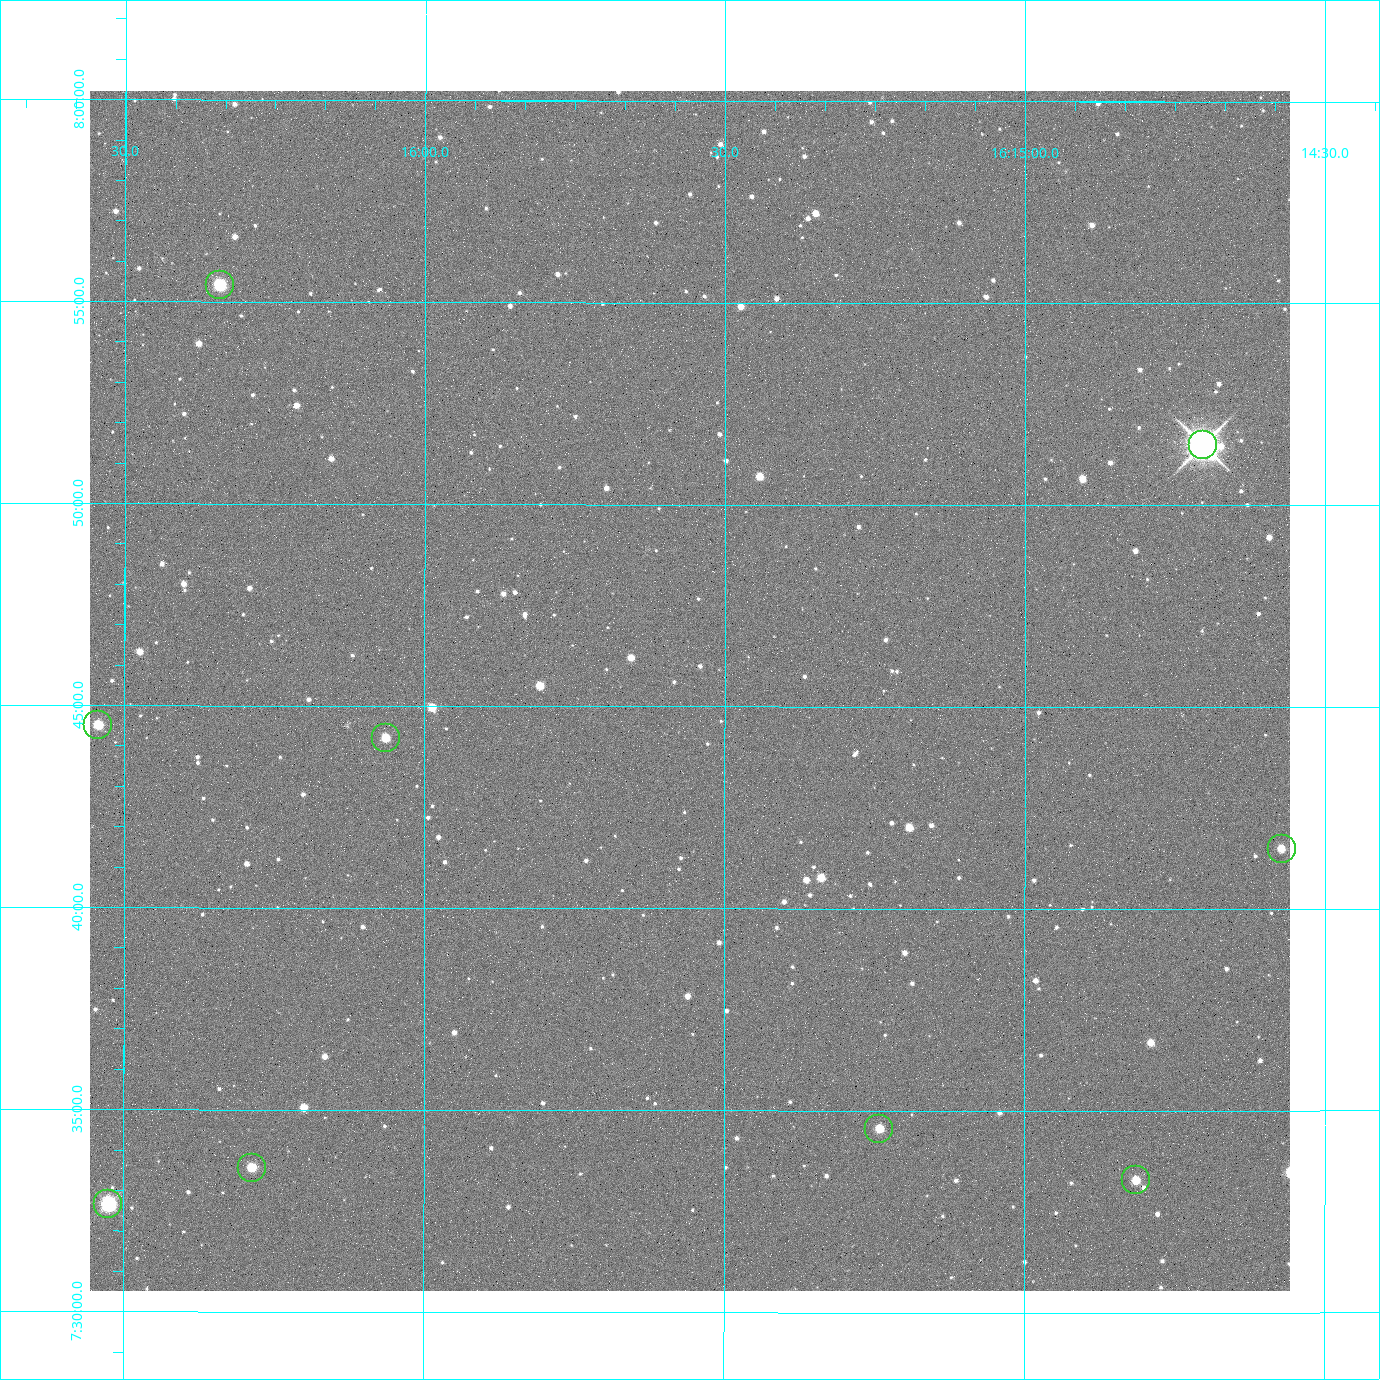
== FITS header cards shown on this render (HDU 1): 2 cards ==
NAXIS1  =                 2400 / Width of image data
NAXIS2  =                 2400 / Height of image data

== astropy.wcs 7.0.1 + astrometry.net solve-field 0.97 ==
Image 2400 x 2400 px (HDU 1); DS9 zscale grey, zoomed out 1/2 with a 90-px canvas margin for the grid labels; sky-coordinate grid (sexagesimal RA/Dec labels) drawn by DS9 from the SOLVED WCS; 9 Tycho-2 reference stars matched to detected sources circled (green)
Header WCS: RA---TAN/DEC--TAN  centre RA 16:15:33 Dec +07:45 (243.89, +7.76 deg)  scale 0.74 arcsec/px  FOV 29.6' x 29.6'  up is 0 deg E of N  parity normal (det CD < 0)
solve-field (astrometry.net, Tycho-2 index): VERIFIED the header's WCS against the Tycho-2 star catalogue (5 matches, 0 conflicts) and refined it, rather than solving blind
Solved WCS: RA---TAN-SIP/DEC--TAN-SIP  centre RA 16:15:33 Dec +07:45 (243.89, +7.76 deg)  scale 0.743 arcsec/px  FOV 29.7' x 29.7'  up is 0 deg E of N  parity normal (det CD < 0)
The solver's refit moves the header's centre by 3.2 arcsec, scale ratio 1.004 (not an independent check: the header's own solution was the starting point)
Tycho-2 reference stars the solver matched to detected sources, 9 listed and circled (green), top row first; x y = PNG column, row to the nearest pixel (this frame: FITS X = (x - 90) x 2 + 1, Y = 2400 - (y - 91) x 2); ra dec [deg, ICRS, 3 dp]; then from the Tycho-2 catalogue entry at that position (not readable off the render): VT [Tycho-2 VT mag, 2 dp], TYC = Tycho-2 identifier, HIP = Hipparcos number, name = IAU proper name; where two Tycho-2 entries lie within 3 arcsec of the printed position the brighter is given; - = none
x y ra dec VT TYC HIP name
220 285 244.086 +7.924 10.10 946-635-1 - -
1202 445 243.676 +7.858 6.72 946-1598-1 79608 -
98 725 244.136 +7.742 11.26 946-889-1 - -
386 738 244.016 +7.737 11.56 946-881-1 - -
1282 849 243.643 +7.692 11.91 946-916-1 - -
879 1129 243.810 +7.576 11.94 946-1047-1 - -
252 1168 244.071 +7.560 11.55 946-984-1 - -
1136 1180 243.703 +7.555 12.21 946-959-1 - -
108 1204 244.131 +7.544 9.21 946-968-1 - -